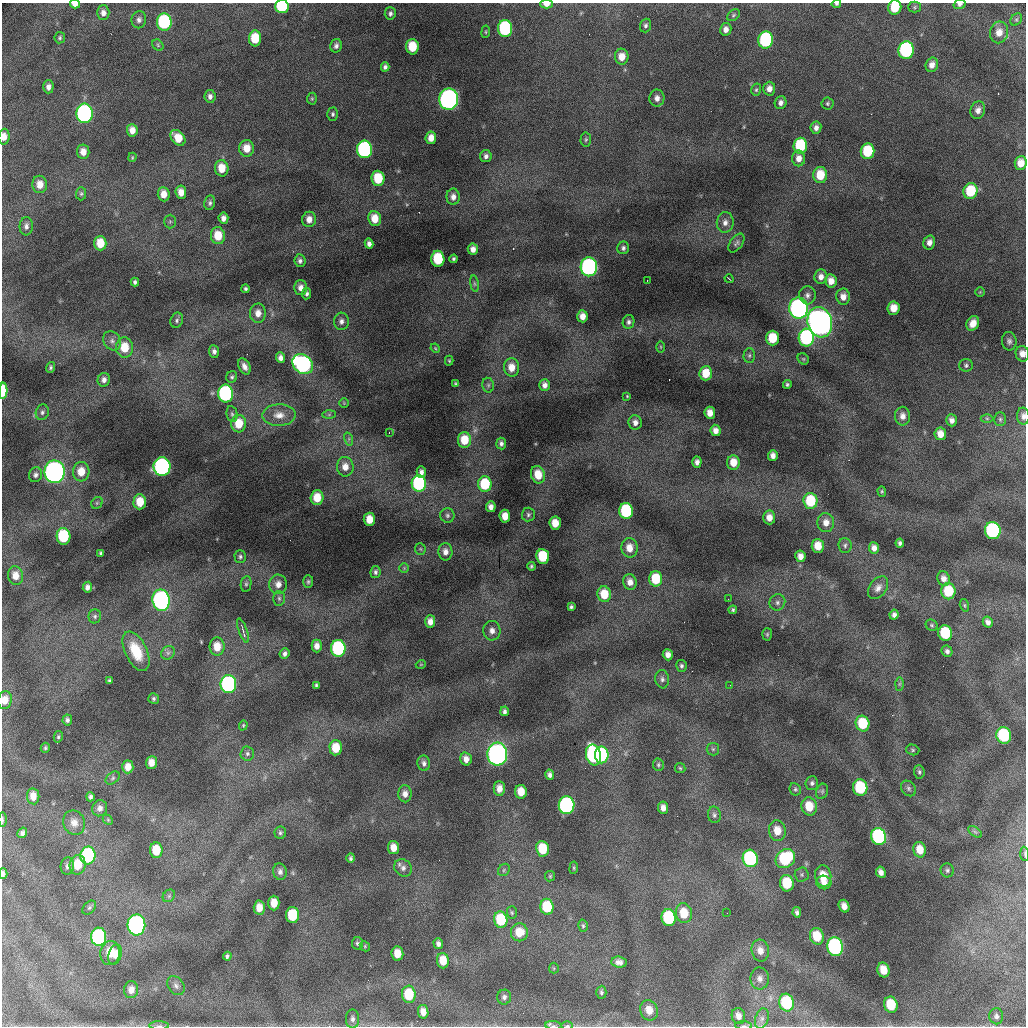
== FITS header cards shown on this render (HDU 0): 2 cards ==
NAXIS1  =                 1024 /fastest changing axis
NAXIS2  =                 1024 /next to fastest changing axis

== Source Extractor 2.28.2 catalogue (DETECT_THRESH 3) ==
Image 1024 x 1024 px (HDU 0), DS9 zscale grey, 1 PNG px = 1 image px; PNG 1028 x 1028 px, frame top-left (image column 1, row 1024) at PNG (2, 3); each listed source drawn as its Kron ellipse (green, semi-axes under 4 px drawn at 4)
Background 19800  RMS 100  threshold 299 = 3 sigma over >= 5 px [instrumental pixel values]
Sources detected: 355; all 355 listed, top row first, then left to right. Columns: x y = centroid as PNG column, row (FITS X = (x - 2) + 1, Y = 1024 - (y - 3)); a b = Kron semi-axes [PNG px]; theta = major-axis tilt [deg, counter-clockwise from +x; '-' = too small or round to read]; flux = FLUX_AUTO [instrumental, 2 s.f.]
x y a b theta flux
75 4 5 3 - 3.7e+04
546 4 6 4 0 4.0e+04
836 4 5 3 - 9.7e+03
960 4 6 4 17 1.7e+04
282 6 7 6 - 5.8e+05
895 7 7 6 - 1.8e+05
915 7 6 5 - 1.0e+04
103 13 7 6 - 3.4e+04
390 13 6 5 - 1.8e+04
733 15 7 5 41 1.1e+04
1016 19 7 5 53 1.2e+04
139 20 8 7 - 2.5e+04
164 22 9 7 -87 6.6e+05
646 25 7 5 71 1.9e+04
505 29 8 7 - 8.8e+05
726 29 6 5 - 3.6e+04
486 32 6 3 83 7.6e+03
999 32 11 9 80 7.1e+04
60 38 5 5 - 1.1e+04
255 38 8 6 -88 1.8e+05
766 40 8 7 - 9.3e+05
158 45 6 5 - 1.0e+04
336 46 7 5 77 2.3e+04
412 47 7 6 - 1.9e+05
906 50 9 7 80 1.2e+06
622 57 8 7 - 7.5e+04
932 65 7 6 - 4.6e+04
385 67 4 4 - 1.8e+04
48 87 6 5 - 2.9e+04
769 89 7 6 - 4.1e+04
756 90 6 5 - 1.1e+04
210 96 6 5 - 2.5e+04
657 98 8 7 - 3.9e+04
312 99 6 5 - 9.4e+03
449 99 10 9 - 2.8e+06
781 103 6 6 - 2.8e+04
827 104 6 6 - 1.3e+04
978 110 9 7 73 3.7e+04
84 113 10 8 -86 1.9e+06
333 114 6 5 - 1.4e+04
816 128 6 5 - 3.0e+04
132 130 6 5 - 4.9e+04
4 137 8 5 86 4.9e+04
178 138 9 6 -52 1.1e+05
431 138 6 5 - 6.1e+04
586 140 7 5 88 1.3e+04
800 146 8 7 - 4.3e+05
247 148 8 7 - 9.5e+04
365 149 9 7 -90 1.4e+06
868 151 8 7 - 3.1e+05
83 152 7 6 - 5.9e+04
486 156 6 6 - 2.5e+04
132 157 4 3 - 6.9e+03
799 158 8 6 88 5.0e+04
1021 163 7 6 - 7.8e+04
222 168 8 7 - 1.1e+05
820 175 8 7 - 1.6e+05
378 178 7 6 - 2.2e+05
40 184 8 7 - 7.3e+04
970 191 8 7 - 2.6e+05
181 192 7 5 -83 5.8e+04
81 194 7 5 90 1.2e+04
164 194 7 6 - 7.2e+04
453 197 8 6 90 4.1e+04
210 203 7 5 79 1.7e+04
223 218 6 5 - 3.6e+04
309 219 8 7 - 5.5e+04
375 219 7 6 - 1.1e+05
170 221 7 5 89 1.3e+04
725 222 10 8 82 4.0e+04
26 226 9 6 86 2.8e+04
218 236 8 7 - 1.4e+05
929 242 7 6 - 4.0e+04
100 243 7 6 - 1.3e+05
736 243 11 6 53 1.9e+04
369 244 5 4 - 2.6e+04
623 248 6 6 - 1.9e+04
473 249 5 5 - 4.3e+04
438 259 8 6 -89 3.5e+05
454 259 4 3 - 1.2e+04
300 261 6 5 - 2.1e+04
589 267 9 8 - 2.0e+06
821 277 7 6 - 4.2e+04
729 279 4 2 - 5.2e+03
647 281 2 2 - 3.8e+03
831 281 6 6 - 6.3e+04
135 282 4 4 - 1.6e+04
474 284 8 4 -81 1.2e+04
301 287 7 6 - 4.2e+04
246 289 4 4 - 1.5e+04
980 292 4 4 - 7.2e+03
307 294 5 4 - 1.7e+04
807 295 9 8 - 2.9e+04
843 297 8 7 - 5.3e+04
799 308 10 9 - 2.7e+06
894 308 6 6 - 8.8e+04
258 313 10 8 88 6.0e+04
582 316 6 5 - 5.6e+04
177 320 8 6 69 1.8e+04
341 321 8 7 - 3.0e+04
629 322 7 6 - 2.1e+04
820 322 15 12 -74 6.3e+06
973 323 7 6 - 6.5e+04
772 338 7 6 - 2.1e+05
806 338 9 7 87 1.1e+06
112 341 10 8 -52 3.5e+04
1009 341 9 7 -83 2.5e+04
124 347 10 8 -86 1.5e+05
661 347 6 3 -89 7.1e+03
435 348 5 3 - 7.0e+03
214 351 6 5 - 2.5e+04
1022 354 8 7 - 5.3e+04
749 355 7 5 88 1.5e+04
280 358 5 4 - 3.2e+04
803 359 6 5 - 8.7e+03
449 361 5 4 - 8.2e+03
303 364 11 9 -40 1.8e+06
966 365 6 6 - 1.6e+04
244 366 8 5 -63 3.6e+04
51 367 5 4 - 1.3e+04
511 367 9 7 -86 8.3e+04
706 373 7 6 - 1.3e+05
232 377 6 5 - 1.3e+04
104 380 7 6 - 3.0e+04
455 384 3 3 - 8.6e+03
787 384 4 4 - 1.2e+04
488 385 7 5 -79 1.6e+04
545 385 6 5 - 3.5e+04
3 391 8 4 87 2.3e+05
226 393 9 7 -88 1.4e+06
627 396 4 3 - 6.3e+03
344 403 5 4 - 6.4e+03
42 412 8 6 72 1.8e+04
710 413 6 5 - 6.1e+04
232 414 8 5 -79 1.5e+04
279 415 17 11 1 7.5e+04
329 415 7 4 1 9.7e+03
903 416 9 7 -89 4.6e+04
1023 416 8 6 -85 2.9e+04
987 418 6 4 -1 9.3e+03
1000 419 7 5 90 1.2e+04
952 420 6 5 - 3.3e+04
635 422 7 6 - 3.7e+04
239 424 9 7 88 1.5e+05
716 430 6 5 - 4.2e+04
389 433 3 2 - 6.9e+03
940 434 6 6 - 7.0e+04
349 439 7 4 -72 1.2e+04
464 440 8 6 90 1.6e+05
501 443 6 5 - 2.2e+04
773 455 5 5 - 3.6e+04
697 462 5 4 - 3.0e+04
733 462 7 6 - 1.0e+05
162 467 9 8 - 1.9e+06
345 467 10 8 -84 6.5e+04
54 472 11 10 - 3.5e+06
81 472 9 8 - 1.0e+05
421 472 6 4 -89 2.7e+04
36 475 7 6 - 2.3e+04
538 475 9 7 -75 1.2e+05
419 483 8 7 - 9.1e+05
485 484 8 6 -89 3.1e+05
882 491 5 4 - 9.0e+03
317 497 7 6 - 1.3e+05
810 501 8 7 - 2.9e+05
140 502 7 6 - 1.2e+05
97 503 6 5 - 1.3e+04
491 507 5 5 - 3.5e+04
626 511 8 7 - 6.9e+05
447 515 7 7 - 1.9e+04
528 515 7 6 - 1.6e+04
505 516 6 5 - 7.9e+04
769 517 7 6 - 5.6e+04
369 519 7 5 -88 1.0e+05
555 523 6 5 - 9.9e+04
826 523 9 8 - 5.7e+04
993 531 8 8 - 1.3e+06
63 536 8 7 - 4.5e+05
900 543 4 4 - 1.7e+04
845 545 7 6 - 1.8e+04
818 546 7 6 - 1.0e+05
629 548 10 8 -88 8.0e+04
874 548 6 5 - 3.9e+04
420 549 5 5 - 1.0e+04
445 552 9 7 -89 4.3e+04
101 553 4 3 - 1.2e+04
543 556 7 6 - 3.1e+05
800 556 5 5 - 4.7e+04
240 557 6 5 - 1.5e+04
531 566 4 3 - 1.1e+04
404 568 5 5 - 8.7e+03
375 572 6 5 - 1.8e+04
15 576 9 7 -81 7.0e+04
944 578 7 6 - 4.0e+04
656 579 7 6 - 2.5e+05
308 582 6 5 - 1.3e+04
630 582 8 6 -76 5.1e+04
246 584 8 5 80 1.5e+04
278 584 9 9 - 5.2e+04
87 587 5 4 - 2.9e+04
878 588 13 8 53 4.3e+04
948 591 8 7 - 2.5e+05
604 594 8 6 -81 1.5e+05
279 598 7 6 - 1.6e+04
728 599 2 2 - 4.6e+03
161 600 10 8 -79 2.2e+06
777 602 8 7 - 2.4e+04
964 605 6 4 -73 1.1e+04
571 607 4 3 - 1.3e+04
733 610 4 3 - 1.2e+04
894 615 5 4 - 2.5e+04
95 616 7 6 - 1.6e+04
430 622 6 5 - 4.4e+04
988 622 6 5 - 3.0e+04
932 625 6 5 - 1.1e+04
243 630 13 3 -70 2.0e+04
492 631 10 8 -78 4.6e+04
945 633 8 7 - 3.9e+05
767 634 6 5 - 1.1e+04
317 646 6 5 - 4.3e+04
217 647 9 7 -90 1.0e+05
338 648 8 7 - 1.0e+06
136 651 21 11 -64 1.8e+05
947 651 6 5 - 2.2e+04
168 653 7 6 - 1.8e+04
285 654 5 5 - 2.2e+04
668 655 6 5 - 4.1e+04
421 664 5 3 - 5.2e+03
681 666 6 5 - 1.5e+04
662 679 9 7 -84 2.3e+04
109 681 4 3 - 1.1e+04
228 684 9 8 - 1.5e+06
899 684 7 4 89 1.1e+04
316 685 4 3 - 1.2e+04
730 685 3 2 - 9.5e+03
154 698 5 5 - 1.4e+04
5 700 9 7 80 7.3e+04
505 711 5 4 - 1.8e+04
67 720 5 4 - 1.6e+04
862 724 8 7 - 2.6e+05
243 725 5 4 - 7.7e+03
1004 735 8 7 - 5.6e+05
58 737 6 4 77 1.1e+04
45 748 5 4 - 1.1e+04
336 748 7 6 - 1.5e+05
713 749 6 6 - 1.5e+04
913 750 7 5 -16 1.2e+04
247 754 7 7 - 1.8e+04
497 754 11 10 - 3.4e+06
593 755 10 7 -77 1.5e+06
602 755 8 7 - 6.9e+05
466 759 7 5 -75 4.6e+04
151 763 6 5 - 6.0e+04
424 763 8 6 -79 2.4e+04
658 765 6 5 - 1.2e+04
128 767 6 5 - 5.9e+04
680 768 5 5 - 9.6e+03
919 772 6 5 - 1.4e+04
550 775 5 4 - 2.3e+04
113 778 8 5 37 1.6e+04
812 783 7 6 - 1.8e+04
499 788 7 5 -89 5.2e+04
860 788 8 7 - 4.2e+05
908 788 8 6 -49 1.9e+04
795 789 6 5 - 1.3e+04
822 791 8 6 70 1.3e+04
521 792 7 6 - 1.0e+05
405 794 8 6 -88 3.9e+04
33 796 8 6 -82 5.7e+04
90 797 4 4 - 1.9e+04
567 805 9 8 - 1.6e+06
809 806 9 7 -79 1.4e+05
100 808 8 7 - 3.0e+04
663 808 6 5 - 4.2e+04
714 815 8 6 -85 1.9e+04
2 820 7 3 -90 9.2e+03
108 820 6 4 -46 9.2e+03
74 823 12 10 -70 5.8e+04
777 831 10 8 -80 9.8e+04
975 832 8 4 -36 1.4e+04
22 833 5 4 - 2.1e+04
280 833 6 6 - 1.4e+04
879 836 9 7 -74 1.0e+06
393 848 6 5 - 7.1e+04
543 849 8 6 -82 2.2e+05
156 850 8 6 -88 1.5e+05
920 850 8 6 -77 9.4e+04
1025 854 7 3 -85 8.5e+03
88 855 9 7 88 8.6e+05
351 858 5 4 - 1.4e+04
750 858 9 7 -77 1.1e+06
785 859 10 9 - 5.3e+05
78 865 10 8 80 1.5e+05
67 866 9 7 82 2.5e+04
403 868 9 8 - 2.9e+04
574 868 6 3 83 7.8e+03
504 870 7 5 48 1.3e+04
947 870 7 6 - 1.7e+04
280 872 8 7 - 2.8e+04
881 872 6 4 -63 3.1e+04
3 874 5 3 - 1.7e+04
802 874 7 7 - 1.6e+04
550 876 5 5 - 9.3e+03
823 876 10 8 -81 1.2e+05
824 882 7 6 - 4.6e+04
787 883 8 7 - 2.5e+05
169 896 7 5 47 1.3e+04
274 903 7 5 90 8.2e+04
844 906 6 5 - 4.8e+04
89 907 8 5 48 1.4e+04
547 907 8 6 -82 2.8e+05
259 908 7 5 88 6.8e+04
797 912 5 4 - 2.0e+04
512 913 6 5 - 1.0e+04
684 913 10 8 -79 1.4e+05
727 913 2 2 - 1.2e+04
293 915 8 6 89 2.9e+05
669 918 8 7 - 5.8e+05
501 920 8 6 -80 2.9e+05
136 925 10 9 - 2.7e+06
583 926 6 5 - 1.1e+04
519 932 9 8 - 1.1e+05
817 936 8 7 - 1.7e+05
99 937 9 7 89 1.0e+06
357 943 6 5 - 1.5e+04
438 944 5 4 - 2.3e+04
365 946 5 4 - 8.9e+03
835 947 9 8 - 1.5e+06
760 950 11 8 -78 5.6e+04
110 953 12 9 86 1.1e+05
397 954 7 6 - 9.0e+04
115 955 10 6 74 6.5e+04
227 956 4 3 - 1.3e+04
443 961 8 6 -85 1.1e+05
619 962 7 5 -7 3.2e+04
554 968 5 5 - 9.1e+03
883 970 7 6 - 9.2e+04
760 978 11 9 -88 3.7e+04
176 986 10 7 -53 2.7e+04
131 990 8 7 - 5.0e+04
601 992 6 5 - 1.4e+04
409 994 9 7 -86 2.2e+05
504 997 7 7 - 2.3e+04
786 1003 9 7 -74 4.2e+05
891 1005 8 6 -71 2.1e+05
649 1010 10 8 -69 7.9e+04
423 1012 7 5 -81 4.9e+04
738 1016 8 6 -73 4.4e+04
996 1016 8 7 - 2.3e+04
352 1019 9 6 -90 2.5e+04
762 1019 10 6 73 3.2e+04
159 1026 10 4 0 1.8e+04
553 1026 8 4 -4 1.6e+04
567 1026 5 2 - 1.5e+04
744 1026 8 3 -3 1.3e+04
At the frame edge (FLAGS 8, measured only in part): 18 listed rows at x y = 75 4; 546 4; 836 4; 960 4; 282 6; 895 7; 4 137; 1022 354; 3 391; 1023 416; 5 700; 2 820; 1025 854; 3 874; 159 1026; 553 1026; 567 1026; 744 1026

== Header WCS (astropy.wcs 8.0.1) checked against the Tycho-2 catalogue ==
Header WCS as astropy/WCSLIB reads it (CRVAL/CRPIX/CD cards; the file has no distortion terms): RA---TAN/DEC--TAN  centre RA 01:05:23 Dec +20:13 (16.34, +20.22 deg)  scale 1.7 arcsec/px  FOV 29.1' x 29.1'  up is +92 deg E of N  parity flipped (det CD > 0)
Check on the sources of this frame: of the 60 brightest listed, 9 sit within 2.6 arcsec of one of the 10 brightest Tycho-2 stars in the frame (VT <= 12.50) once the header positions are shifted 0.83 arcsec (0.61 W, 0.57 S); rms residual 0.98 arcsec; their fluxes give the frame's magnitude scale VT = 27.94 - 2.5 log10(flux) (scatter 0.16 mag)
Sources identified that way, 9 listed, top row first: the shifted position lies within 2.6 arcsec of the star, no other Tycho-2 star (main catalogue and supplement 1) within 5.2 arcsec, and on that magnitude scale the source's flux lands within +1.5 / -3 mag of the star's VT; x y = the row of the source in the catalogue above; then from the Tycho-2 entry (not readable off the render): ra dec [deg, ICRS J2000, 3 dp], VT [Tycho-2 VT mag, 2 dp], TYC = Tycho-2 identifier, HIP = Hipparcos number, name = IAU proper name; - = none
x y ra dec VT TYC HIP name
449 99 16.554 +20.246 11.89 1202-44-1 - -
589 267 16.468 +20.182 12.30 1202-2086-1 - -
799 308 16.444 +20.083 11.86 1202-190-1 - -
820 322 16.436 +20.073 10.31 1202-296-1 - -
54 472 16.372 +20.438 11.27 1202-51-1 - -
228 684 16.262 +20.359 12.16 1202-337-1 - -
497 754 16.223 +20.232 11.45 1202-560-1 - -
593 755 16.221 +20.187 12.50 1202-232-1 - -
136 925 16.142 +20.405 12.07 1202-262-1 - -